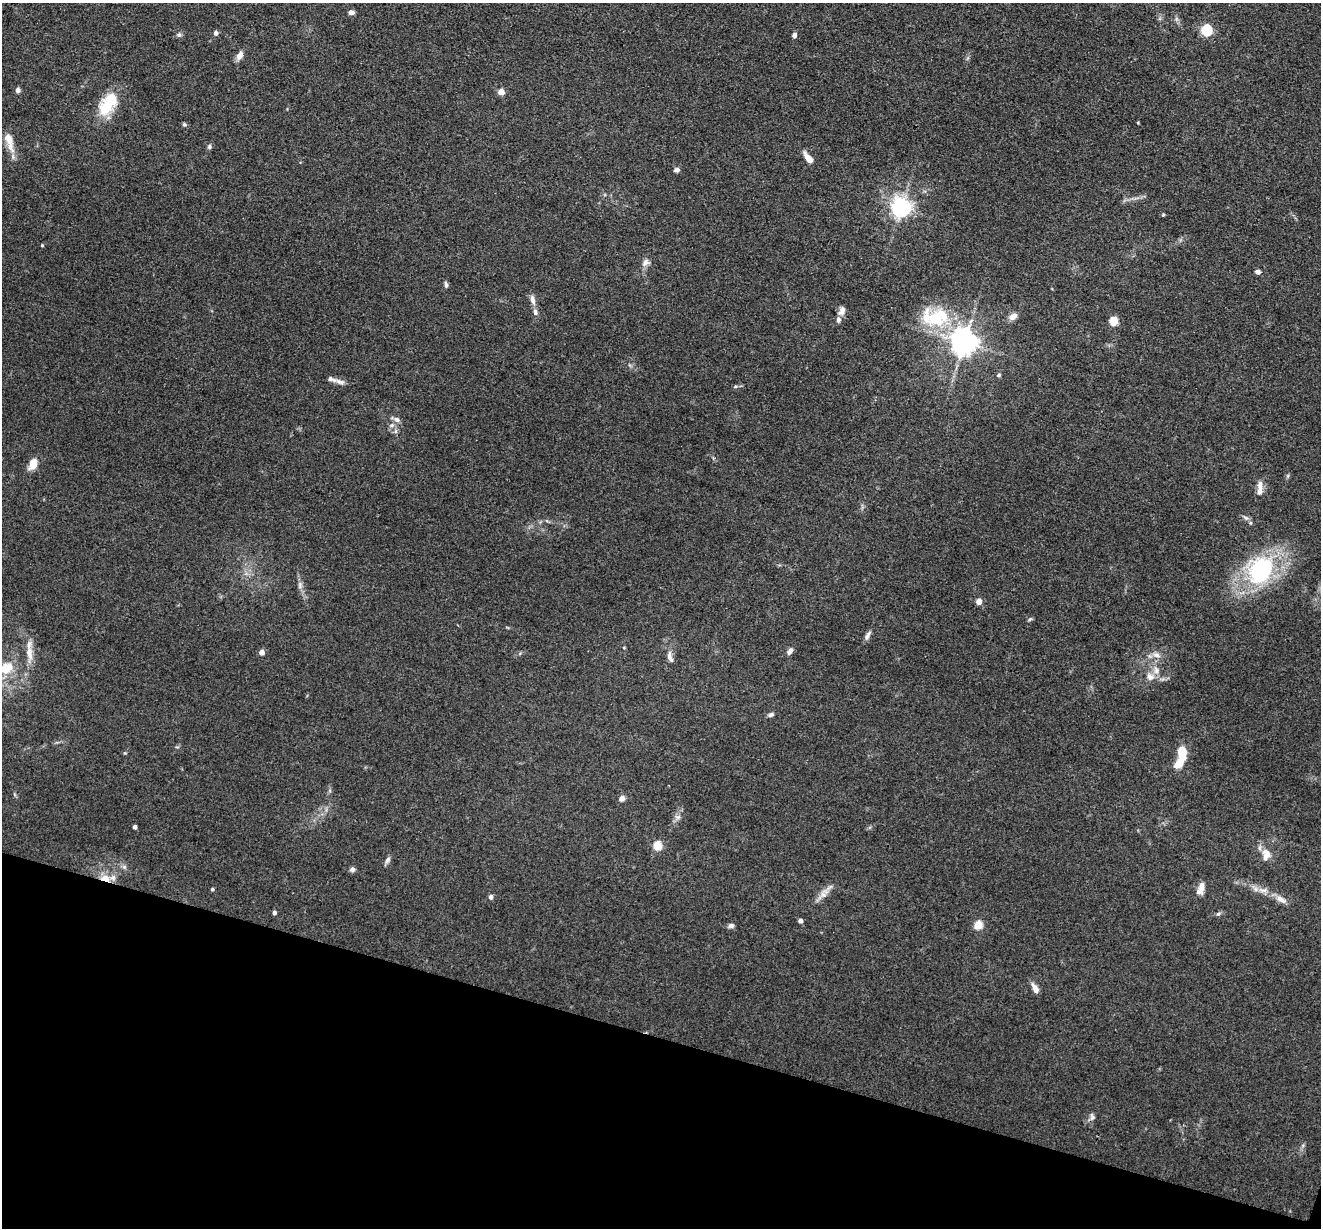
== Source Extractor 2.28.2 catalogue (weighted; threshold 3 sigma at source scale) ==
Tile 15 of 4 x 4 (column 3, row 4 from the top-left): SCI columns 2639-3957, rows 131-1356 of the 5276 x 5292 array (HDU 1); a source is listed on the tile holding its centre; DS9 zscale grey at full resolution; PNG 1323 x 1230 px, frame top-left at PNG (2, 3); no overlay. Shown black and unused: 16% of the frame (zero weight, under 3 of 4 exposures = <1% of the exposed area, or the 3 px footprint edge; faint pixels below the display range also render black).
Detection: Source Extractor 2.28.2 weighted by HDU 2 'WHT'; one run over the whole footprint, this tile lists its part. Background 0.0803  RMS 0.0062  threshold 0.028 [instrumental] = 3 sigma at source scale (4.5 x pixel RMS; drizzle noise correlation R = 1.50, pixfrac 1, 0.05/0.05 arcsec/px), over >= 5 px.
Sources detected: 80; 1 inside a brighter object's white glare — not listed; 9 inside a brighter listed object's ellipse — not listed separately; the other 70 listed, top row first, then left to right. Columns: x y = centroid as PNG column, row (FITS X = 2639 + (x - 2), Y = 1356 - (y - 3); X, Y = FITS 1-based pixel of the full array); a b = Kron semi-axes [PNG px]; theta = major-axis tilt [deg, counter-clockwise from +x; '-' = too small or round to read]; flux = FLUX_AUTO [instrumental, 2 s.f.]
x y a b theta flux
351 12 6 5 - 2.7
1206 30 6 5 - 58
216 33 5 4 - 2.5
179 35 6 5 - 1.2
794 35 6 5 - 2
240 55 11 7 59 3.6
18 90 5 5 - 2.3
501 92 5 5 - 6.7
107 105 28 18 55 22
184 124 5 5 - 0.88
209 146 7 5 88 1.2
10 147 19 10 -66 6.8
808 158 13 6 -53 6.1
676 170 7 5 10 1.8
901 207 7 6 - 340
1163 215 4 4 - 0.75
42 245 4 4 - 0.64
645 262 12 7 55 2.9
1258 272 6 5 - 1.9
446 285 8 4 -80 1.4
532 300 14 6 -74 3.3
842 311 13 7 63 3.2
1013 316 10 7 37 4.1
935 318 45 25 -17 37
1114 321 5 5 - 26
964 342 8 8 - 720
999 375 5 4 - 0.97
340 382 14 6 -20 2.7
735 386 5 5 - 0.86
397 419 8 7 - 2.5
392 425 7 5 12 1.6
33 464 10 7 68 9
1260 484 15 7 88 3.5
1246 518 9 4 -35 1.7
1260 570 32 25 63 71
300 585 10 6 -81 2.4
979 601 4 4 - 7.1
1030 619 6 4 43 0.87
867 636 14 5 61 2.3
790 651 9 5 57 2.4
261 652 5 4 - 4.8
29 653 20 9 -79 7.1
1156 655 12 6 -12 3.4
670 657 16 6 -74 3.4
4 668 19 16 62 14
1150 677 12 10 -41 4.9
771 715 7 6 - 1.5
1182 753 11 7 -81 17
622 798 6 5 - 3.4
678 817 8 5 11 1.8
134 827 4 3 - 2.3
657 846 5 5 - 26
1266 854 17 12 -87 6.8
387 860 11 5 54 1.8
124 867 6 5 - 1.4
352 869 6 5 - 2.1
105 878 17 9 -16 7.8
1201 888 17 8 75 4.5
212 889 4 4 - 0.91
1263 890 15 5 -3 3.3
823 895 9 6 -72 2.8
490 897 4 4 - 2.7
1281 899 17 8 -27 4.6
274 913 4 4 - 1.7
1218 914 6 4 19 1.1
800 921 6 5 - 1.3
978 925 5 5 - 24
731 926 7 5 4 1.9
1035 988 14 6 -63 3.5
1092 1117 10 6 -78 2
Overlapping masked pixels (flux is a lower limit): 1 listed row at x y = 105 878
Isophote crosses this tile's border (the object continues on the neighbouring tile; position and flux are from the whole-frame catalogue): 1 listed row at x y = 4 668